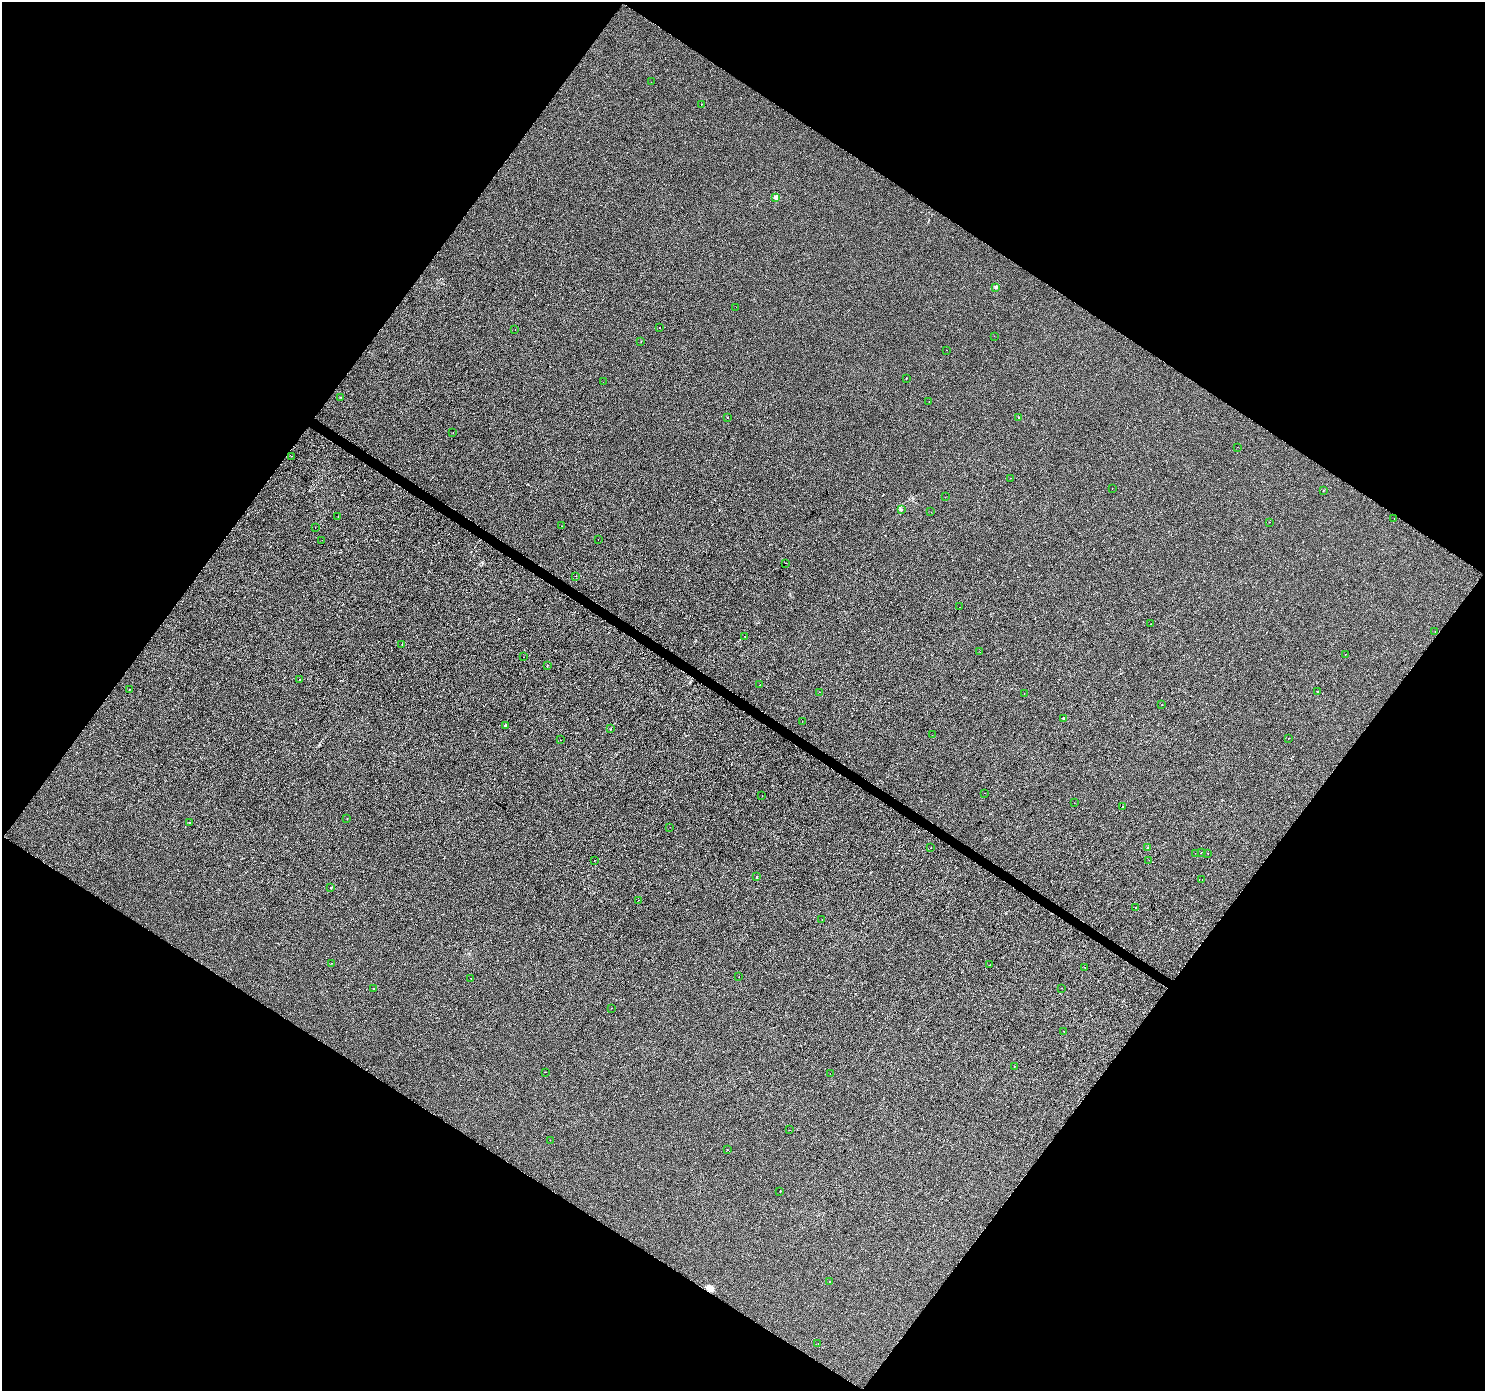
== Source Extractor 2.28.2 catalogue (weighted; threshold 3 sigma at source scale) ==
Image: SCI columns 6-5937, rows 251-5806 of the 5937 x 5990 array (HDU 1 of 3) = the unmasked area's bounding box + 8 px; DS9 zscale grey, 4 x 4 block average (1 PNG px = mean of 4 x 4 image px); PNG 1487 x 1393 px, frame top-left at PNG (2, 2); each listed source drawn as its Kron ellipse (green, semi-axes under 4 px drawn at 4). Shown black and unused: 49% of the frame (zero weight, under 2 of 3 exposures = <1% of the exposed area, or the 3 px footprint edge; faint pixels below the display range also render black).
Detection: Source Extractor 2.28.2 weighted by HDU 2 'WHT'. Background -4.90e-04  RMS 0.0041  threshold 0.0185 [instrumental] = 3 sigma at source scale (4.5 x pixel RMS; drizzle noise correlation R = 1.50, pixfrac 1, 0.0396/0.0396 arcsec/px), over >= 5 px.
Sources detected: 102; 7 cosmic-ray / hot-pixel residue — neither listed nor drawn; the other 95 listed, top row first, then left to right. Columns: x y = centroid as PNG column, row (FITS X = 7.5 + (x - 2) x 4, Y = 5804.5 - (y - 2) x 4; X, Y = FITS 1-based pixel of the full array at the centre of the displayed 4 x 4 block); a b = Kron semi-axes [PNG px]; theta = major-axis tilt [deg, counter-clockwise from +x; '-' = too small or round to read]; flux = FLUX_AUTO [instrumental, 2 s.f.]
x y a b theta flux
651 82 2 2 - 0.95
701 104 2 2 - 1
776 197 2 2 - 28
996 287 2 2 - 18
736 307 2 2 - 1.3
659 327 2 2 - 1.3
515 330 2 2 - 0.45
994 336 2 2 - 0.38
641 341 2 2 - 0.61
947 350 2 2 - 0.77
906 378 2 2 - 1.1
603 382 2 2 - 0.38
340 397 2 2 - 0.55
929 402 2 2 - 0.33
1018 417 2 2 - 4.4
728 418 2 2 - 1.9
453 432 2 2 - 0.7
1237 447 2 2 - 0.76
291 456 2 2 - 2.4
1010 478 2 2 - 0.68
1112 488 2 2 - 0.47
1323 490 2 2 - 1.6
945 497 2 2 - 0.45
901 510 2 2 - 1.2
931 512 2 2 - 2.4
338 516 2 2 - 0.73
1394 519 2 2 - 1.2
1269 522 2 2 - 0.62
561 526 2 2 - 0.49
315 527 2 2 - 0.42
598 539 2 2 - 1.1
322 540 2 2 - 4.4
785 563 2 2 - 16
575 576 2 2 - 0.59
960 607 2 2 - 1.7
1151 624 2 2 - 0.4
1435 631 2 2 - 1.9
744 636 2 2 - 0.5
402 644 2 2 - 0.89
980 652 2 2 - 2.3
1345 654 2 2 - 0.6
524 657 2 2 - 1
547 665 2 2 - 2.4
299 680 2 2 - 1
760 685 2 2 - 2.3
129 689 2 2 - 0.91
1318 691 2 2 - 2.1
820 692 2 2 - 8.2
1024 693 2 2 - 0.36
1162 704 2 2 - 0.68
1063 718 2 2 - 5.4
802 722 2 2 - 0.62
505 725 3 2 - 1.9
611 729 2 2 - 0.56
932 735 2 2 - 0.94
1288 738 2 2 - 1
561 740 2 2 - 0.77
985 793 2 2 - 0.39
762 796 2 2 - 2.1
1074 803 2 2 - 0.8
1123 806 2 2 - 0.77
347 818 2 2 - 1.1
189 823 2 2 - 5
670 827 2 2 - 4.6
931 848 2 2 - 0.69
1147 848 2 2 - 1.4
1195 853 2 2 - 0.57
1201 853 2 2 - 0.82
1208 853 2 2 - 1.1
1149 860 2 2 - 1.8
594 861 2 2 - 1.1
756 877 2 2 - 3.9
1202 880 2 2 - 0.35
331 887 2 2 - 3.2
638 900 2 2 - 0.6
1135 907 2 2 - 0.86
822 920 2 2 - 1.6
331 963 2 2 - 0.46
990 965 2 2 - 0.84
1084 967 2 2 - 4
739 977 2 2 - 0.64
471 978 2 2 - 0.86
1061 988 2 2 - 3.6
374 989 2 2 - 0.59
611 1008 2 2 - 0.53
1064 1031 2 2 - 0.57
1014 1066 2 2 - 0.41
545 1072 2 2 - 0.45
830 1074 2 2 - 2.5
790 1130 2 2 - 0.66
550 1140 2 2 - 1
727 1149 2 2 - 0.81
780 1191 2 2 - 0.48
830 1282 2 2 - 1.7
818 1343 2 2 - 0.46
Diffuse or blended objects may show on this block-average render without a row.